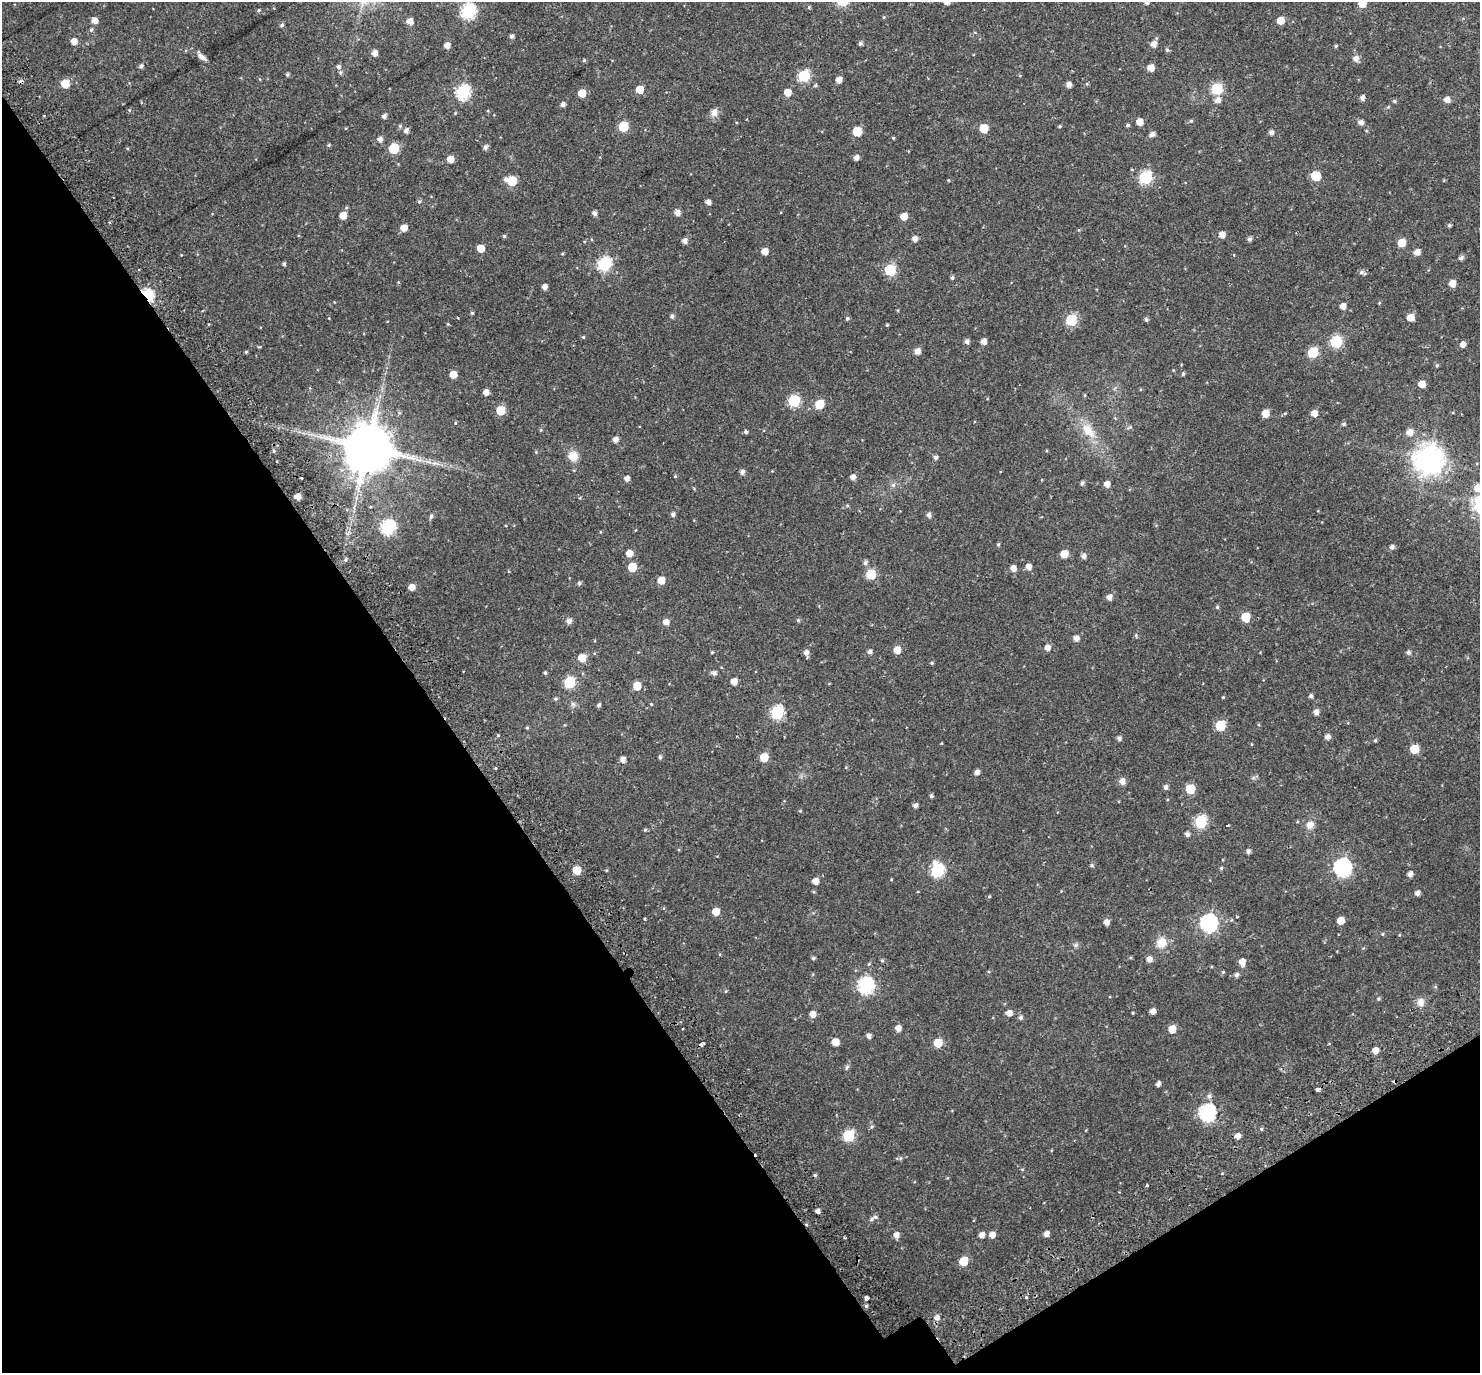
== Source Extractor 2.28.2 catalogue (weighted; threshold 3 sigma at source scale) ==
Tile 14 of 4 x 4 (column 2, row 4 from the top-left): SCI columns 1546-3023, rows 218-1588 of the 6051 x 5978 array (HDU 1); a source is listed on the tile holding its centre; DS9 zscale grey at full resolution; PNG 1482 x 1375 px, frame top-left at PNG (2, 2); no overlay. Shown black and unused: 33% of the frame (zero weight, under 2 of 3 exposures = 5% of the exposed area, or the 3 px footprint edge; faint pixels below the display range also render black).
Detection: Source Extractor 2.28.2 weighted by HDU 2 'WHT'; one run over the whole footprint, this tile lists its part. Background 0.0628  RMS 0.0047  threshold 0.0209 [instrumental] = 3 sigma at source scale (4.5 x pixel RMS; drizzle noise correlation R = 1.50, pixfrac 1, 0.0396/0.0396 arcsec/px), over >= 5 px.
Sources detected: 296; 5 cosmic-ray / hot-pixel residue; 1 long thin detection or spike segment (spike, bleed or trail) — not listed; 1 inside a brighter listed object's ellipse — not listed separately; the other 289 listed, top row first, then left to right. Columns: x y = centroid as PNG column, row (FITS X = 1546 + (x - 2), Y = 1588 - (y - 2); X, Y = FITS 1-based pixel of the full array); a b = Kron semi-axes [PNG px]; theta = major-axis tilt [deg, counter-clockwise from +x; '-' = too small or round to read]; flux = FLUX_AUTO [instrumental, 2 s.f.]
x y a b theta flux
947 2 5 4 - 2.9
1146 2 5 5 - 1.9
1362 3 6 5 - 9.3
809 7 5 4 - 0.51
259 10 5 4 - 0.62
468 12 7 7 - 75
94 20 5 5 - 3.2
1281 20 5 5 - 5.7
410 21 6 5 - 3.1
282 25 5 4 - 0.84
91 30 6 5 - 0.75
512 36 4 4 - 1.2
74 41 6 5 - 3.3
860 43 5 4 - 1
1154 44 6 6 - 2.8
447 45 5 5 - 3.1
1336 46 5 4 - 0.6
1167 50 5 5 - 0.67
374 53 5 5 - 2.6
202 57 14 6 -36 2.1
1356 58 6 6 - 2.5
584 60 5 4 - 0.58
141 66 6 5 - 1
339 66 5 5 - 1.1
1151 68 5 5 - 4
340 73 5 5 - 0.8
287 75 5 5 - 0.75
804 76 6 6 - 36
839 80 5 5 - 2.9
65 84 6 5 - 9.5
1069 85 5 4 - 2.2
639 89 5 5 - 6.8
1217 89 6 6 - 34
463 92 7 6 - 67
788 92 6 5 - 4.8
582 93 5 5 - 7.2
1362 98 5 4 - 1.7
1218 100 7 6 - 2.5
1447 100 5 5 - 2.9
1394 101 5 4 - 0.7
563 104 5 4 - 1.6
129 110 5 5 - 0.5
714 113 10 7 69 2.9
384 116 4 4 - 1.6
746 119 3 2 - 0.34
1191 121 5 4 - 0.6
1139 122 5 5 - 4.2
1360 122 6 5 - 2
1128 125 5 4 - 0.63
400 126 5 5 - 0.64
623 126 6 6 - 19
1059 126 4 4 - 0.51
984 128 6 6 - 11
406 130 5 5 - 1.8
857 131 6 6 - 14
1271 132 5 4 - 1.7
1152 134 6 5 - 1.7
893 138 4 3 - 0.44
380 139 5 5 - 2
329 145 5 4 - 0.58
485 147 6 5 - 1.4
393 148 6 6 - 21
856 157 5 5 - 2
450 159 5 5 - 4.4
1132 170 4 3 - 0.49
1316 176 6 6 - 17
1145 177 6 6 - 51
948 180 3 3 - 0.44
512 181 7 6 - 18
1185 183 3 3 - 0.32
419 202 5 5 - 0.82
708 202 4 4 - 2
594 213 5 4 - 1.6
677 213 6 5 - 2.5
343 215 6 5 - 5.3
904 216 6 6 - 4.6
1449 225 5 4 - 0.71
404 228 6 5 - 4.3
1079 230 5 3 - 0.35
1222 234 5 5 - 3.2
504 236 4 4 - 0.61
914 239 5 5 - 2.3
1249 239 5 5 - 1.2
684 241 5 5 - 2
1402 243 6 5 - 7.5
481 248 5 5 - 6.3
765 251 5 5 - 3.9
1417 252 6 5 - 2.8
562 253 4 3 - 0.4
1461 258 6 5 - 1.3
284 264 4 4 - 0.78
604 264 7 6 - 60
138 270 3 2 - 0.45
890 270 6 6 - 31
1362 272 9 5 -21 1.1
952 278 5 4 - 0.74
398 282 5 3 - 0.39
1452 283 6 5 - 4.5
544 287 5 4 - 2.3
147 295 9 6 -48 44
1379 303 4 3 - 0.35
1343 306 5 5 - 2.9
472 313 4 4 - 0.59
672 316 6 5 - 0.99
1410 317 5 5 - 5.7
847 318 5 5 - 0.75
1071 320 6 6 - 28
1146 320 5 5 - 0.9
448 324 4 3 - 0.4
887 325 4 3 - 0.43
583 337 4 4 - 0.43
966 341 6 5 - 1.5
983 342 5 5 - 2.5
1336 342 6 6 - 39
1463 344 6 5 - 2.5
918 351 6 5 - 2.7
246 352 4 4 - 0.47
1313 352 6 6 - 24
1437 365 5 4 - 0.6
453 374 5 5 - 5.5
1183 374 5 4 - 0.68
1422 384 5 5 - 4.6
486 392 5 5 - 2.6
794 401 6 6 - 37
819 404 6 6 - 13
500 410 6 5 - 13
399 413 5 5 - 0.6
1265 413 5 5 - 5.3
1314 413 5 5 - 3.6
455 423 5 3 - 0.35
1343 424 5 4 - 0.72
1130 427 8 4 35 0.73
541 430 5 4 - 0.43
1088 431 27 14 -48 9.5
746 432 5 4 - 0.84
1409 432 6 6 - 3.7
615 440 5 5 - 2.4
368 448 13 13 - 2300
274 451 5 4 - 0.69
573 456 11 10 - 5.2
935 457 5 5 - 1.1
1428 460 9 9 - 580
742 472 5 5 - 1.7
675 476 4 4 - 0.47
853 477 5 5 - 2.3
301 478 3 3 - 2.5
627 478 5 5 - 2.1
1082 483 5 4 - 1.1
1107 484 5 5 - 2.7
893 485 6 6 - 1.1
1477 488 9 8 - 3.7
298 496 5 5 - 3.1
847 506 6 4 0 0.5
673 514 5 5 - 1.2
929 515 5 5 - 1.6
431 516 7 5 73 0.85
388 527 7 7 - 65
998 544 5 4 - 0.57
1392 547 5 5 - 1.4
629 553 6 5 - 4.1
1064 554 5 5 - 6.5
1083 556 5 5 - 1.7
345 560 6 4 -90 0.76
865 562 6 5 - 1.2
632 567 6 5 - 11
1029 567 5 5 - 2.4
1013 568 6 5 - 2.8
871 574 6 6 - 15
661 580 5 5 - 5.7
579 583 5 5 - 0.89
412 587 5 5 - 3.7
1109 597 6 5 - 2.3
1217 607 5 5 - 0.58
1246 617 6 6 - 11
798 620 5 5 - 0.57
569 621 7 6 - 1.9
666 622 6 5 - 2.6
1136 636 5 4 - 0.59
1076 638 5 5 - 2.5
1047 648 5 5 - 2.7
897 650 6 5 - 5.2
712 652 4 3 - 0.46
806 652 7 5 -78 2
869 652 5 5 - 1.4
1408 652 5 5 - 1.1
582 658 6 6 - 6.5
932 663 5 4 - 0.59
545 673 5 4 - 0.67
714 673 6 5 - 1.4
569 682 6 6 - 28
734 682 5 5 - 3.9
637 686 6 5 - 8.1
1311 696 5 4 - 1
1223 697 4 3 - 0.45
556 699 5 5 - 0.66
573 704 7 6 - 1.1
651 704 4 4 - 0.4
599 705 4 4 - 1.1
1316 712 5 5 - 2.3
777 713 7 6 - 48
1220 725 6 6 - 19
527 728 4 4 - 0.52
498 735 3 3 - 0.59
1327 737 5 5 - 2.2
1119 738 5 5 - 1.2
1375 740 5 4 - 0.55
1414 749 6 6 - 11
660 757 5 4 - 0.79
764 757 6 5 - 10
623 759 5 5 - 2.3
846 767 5 3 - 0.33
495 768 4 3 - 0.35
977 772 5 4 - 2.1
1122 781 6 5 - 3.2
1166 787 5 5 - 1.4
1190 789 6 6 - 14
931 796 4 4 - 0.84
915 805 4 4 - 1.7
800 811 5 4 - 0.4
1201 822 6 6 - 41
1227 825 3 2 - 0.61
1310 825 10 9 - 3.1
645 830 5 4 - 0.57
1187 834 5 4 - 1.4
1248 851 5 5 - 1.2
1092 865 5 5 - 0.68
1221 868 5 4 - 0.54
1342 868 8 7 - 120
577 870 6 5 - 8.7
606 870 5 3 - 0.37
937 870 8 6 -82 53
1410 874 5 4 - 2.1
815 881 5 5 - 3.8
1417 893 5 4 - 1.8
989 897 5 3 - 0.4
716 911 5 5 - 6.2
644 918 3 3 - 0.74
1341 921 5 5 - 5.3
1106 922 5 5 - 2.4
1209 923 7 7 - 120
1382 934 5 4 - 0.48
1161 943 13 12 - 6
1076 945 7 5 46 0.92
813 958 4 4 - 0.77
1149 959 6 5 - 2.5
882 960 5 4 - 0.57
1242 962 7 5 -86 3.6
869 964 5 4 - 0.53
1223 972 4 4 - 0.46
1236 975 5 5 - 1.3
866 985 7 7 - 91
726 991 5 3 - 0.41
1378 999 5 5 - 0.66
1421 1002 11 9 89 2.8
1152 1011 5 4 - 2.5
1009 1013 6 5 - 2.9
1133 1013 3 3 - 0.37
813 1014 6 5 - 3.4
1021 1017 6 5 - 1.2
683 1028 2 2 - 0.53
898 1028 6 5 - 2.7
1172 1029 5 5 - 7.7
869 1036 5 5 - 1.6
835 1042 5 5 - 5.8
938 1043 6 6 - 9.7
701 1044 4 3 - 2.2
1375 1050 5 4 - 3.5
847 1067 8 5 60 0.84
1158 1084 5 4 - 1.6
1317 1089 4 3 - 4.5
1209 1096 7 6 - 1.3
1207 1113 7 7 - 110
872 1126 5 5 - 0.7
1261 1129 4 4 - 0.57
849 1135 6 6 - 32
1238 1136 5 5 - 2.6
900 1158 6 5 - 0.76
1022 1169 5 3 - 0.4
1147 1185 3 3 - 1.8
875 1217 7 5 -2 0.87
1046 1234 5 4 - 2.3
896 1235 6 5 - 2.4
982 1235 6 5 - 2.5
992 1235 5 5 - 3.6
963 1261 6 5 - 12
1026 1297 4 4 - 0.43
867 1298 4 4 - 4.2
866 1306 5 4 - 0.63
937 1318 6 5 - 2.3
Overlapping masked pixels (flux is a lower limit): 3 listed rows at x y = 147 295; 368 448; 701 1044
Isophote crosses this tile's border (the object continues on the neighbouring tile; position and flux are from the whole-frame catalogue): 4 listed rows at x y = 947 2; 1146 2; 1362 3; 1477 488